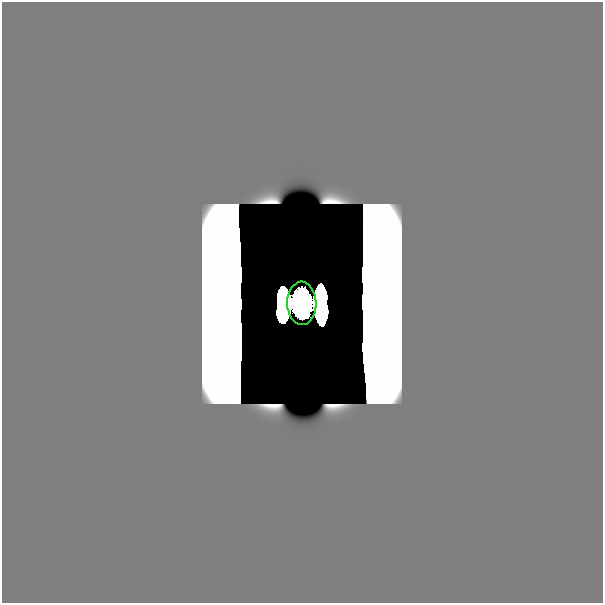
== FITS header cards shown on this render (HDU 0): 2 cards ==
NAXIS1  =                  601
NAXIS2  =                  601

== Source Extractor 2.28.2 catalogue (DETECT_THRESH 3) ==
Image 601 x 601 px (HDU 0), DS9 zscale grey, 1 PNG px = 1 image px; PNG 605 x 605 px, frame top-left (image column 1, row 601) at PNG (2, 2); each listed source drawn as its Kron ellipse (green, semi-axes under 4 px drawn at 4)
Background 0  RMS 9.3e-35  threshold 2.79e-34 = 3 sigma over >= 5 px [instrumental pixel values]
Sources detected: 3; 2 with non-positive FLUX_AUTO (blend fragments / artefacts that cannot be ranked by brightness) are neither listed nor drawn; the other 1 listed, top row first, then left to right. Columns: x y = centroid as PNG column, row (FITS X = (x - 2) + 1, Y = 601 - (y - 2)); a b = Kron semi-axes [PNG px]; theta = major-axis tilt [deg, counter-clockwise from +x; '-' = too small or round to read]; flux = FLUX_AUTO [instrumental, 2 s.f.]
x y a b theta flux
302 303 21 14 -88 36
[2 non-positive-flux detections neither listed nor drawn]